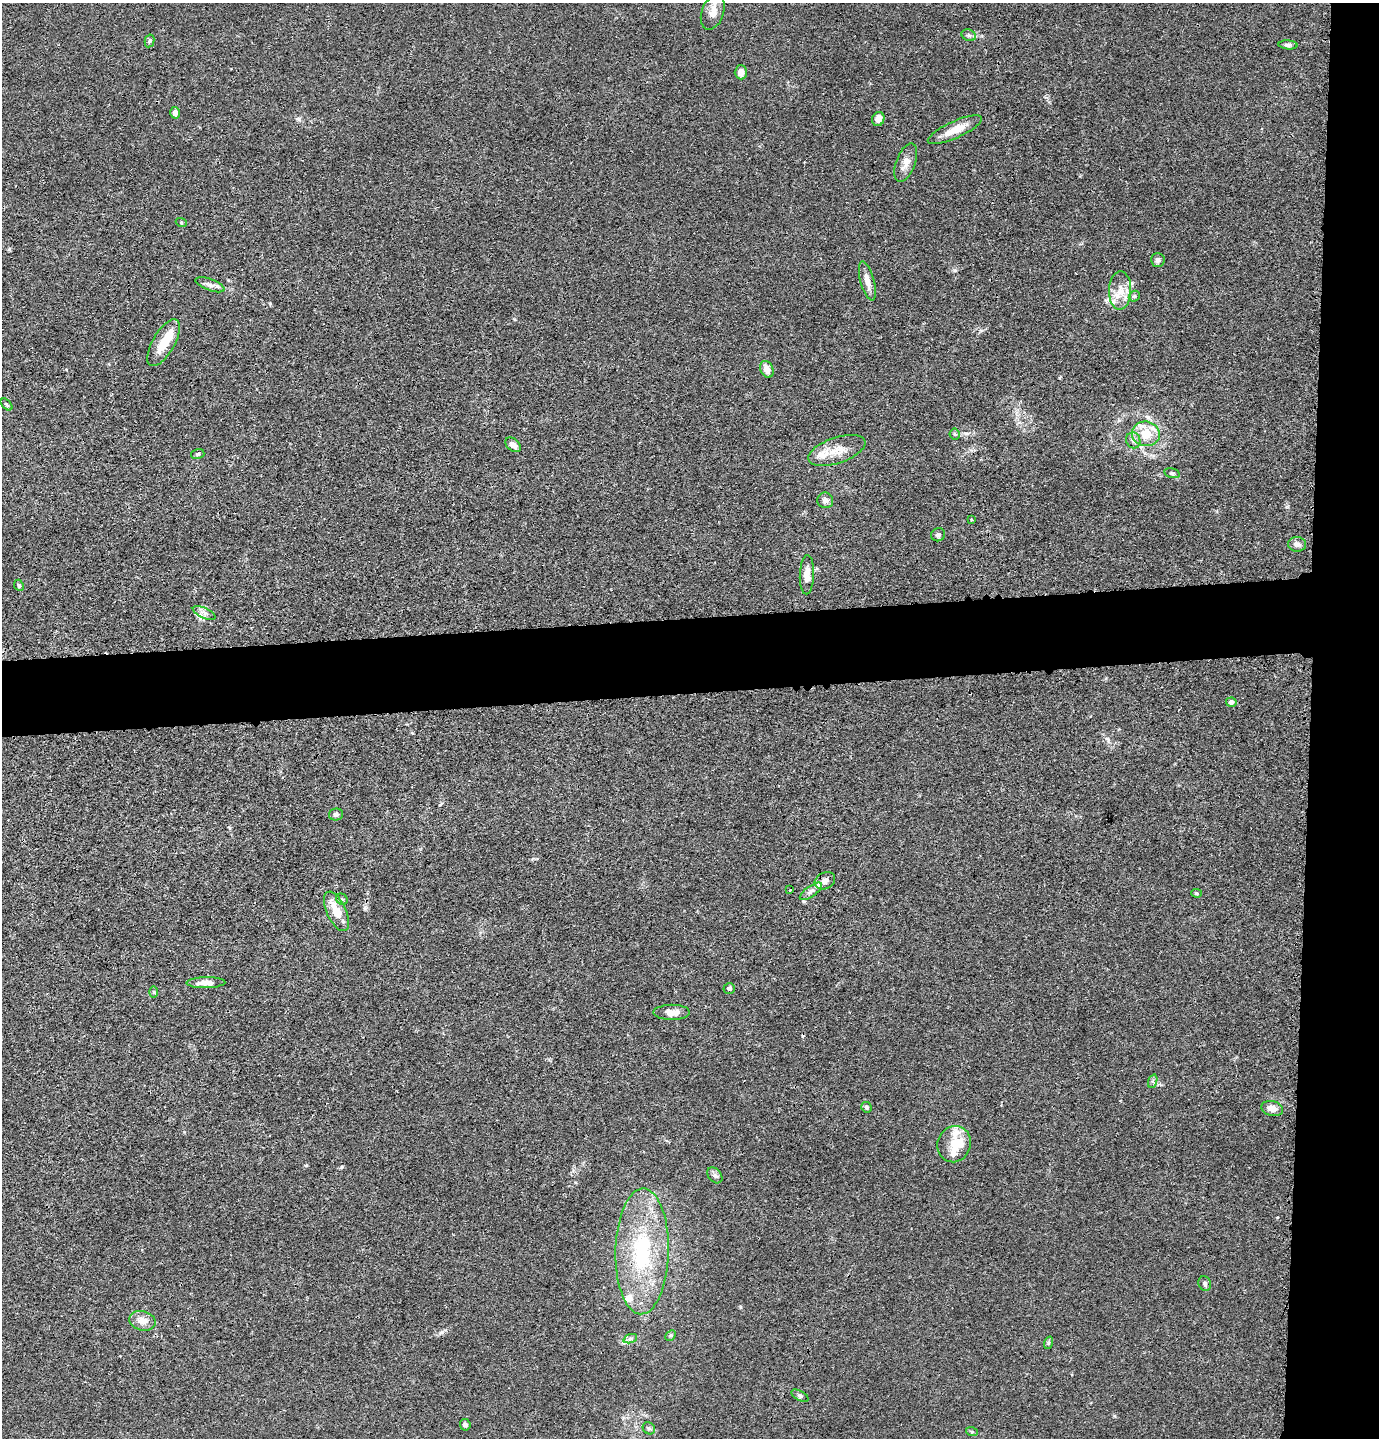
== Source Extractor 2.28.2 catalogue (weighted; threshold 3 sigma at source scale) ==
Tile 6 of 3 x 3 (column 3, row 2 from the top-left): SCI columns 2853-4229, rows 1459-2894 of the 4327 x 4353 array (HDU 1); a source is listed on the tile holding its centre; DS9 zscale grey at full resolution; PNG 1381 x 1440 px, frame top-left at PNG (2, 3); each listed source drawn as its Kron ellipse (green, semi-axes under 4 px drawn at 4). Shown black and unused: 10% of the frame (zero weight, under 3 of 4 exposures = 3% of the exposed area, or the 3 px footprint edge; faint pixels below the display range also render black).
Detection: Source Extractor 2.28.2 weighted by HDU 2 'WHT'; one run over the whole footprint, this tile lists its part. Background 0.0142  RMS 0.0028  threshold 0.0124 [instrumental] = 3 sigma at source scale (4.5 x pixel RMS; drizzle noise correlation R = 1.50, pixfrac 1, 0.05/0.05 arcsec/px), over >= 5 px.
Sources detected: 68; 1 inside a brighter object's white glare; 1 cosmic-ray / hot-pixel residue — neither listed nor drawn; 7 inside a brighter listed object's ellipse — not listed separately; the other 59 listed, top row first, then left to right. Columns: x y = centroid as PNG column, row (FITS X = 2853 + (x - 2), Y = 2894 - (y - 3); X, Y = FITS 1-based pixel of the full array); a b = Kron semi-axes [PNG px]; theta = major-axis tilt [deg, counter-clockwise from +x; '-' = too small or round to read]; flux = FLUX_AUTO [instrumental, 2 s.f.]
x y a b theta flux
713 12 18 11 71 2.9
969 35 7 5 -21 0.66
150 41 6 4 78 0.44
1288 45 9 4 -3 0.68
741 72 7 6 - 2
175 113 6 5 - 1.4
878 119 7 6 - 1.9
955 130 29 8 24 4.4
906 163 20 9 69 2.3
181 222 5 3 - 0.29
1158 260 7 7 - 0.73
867 281 20 7 -74 2.1
210 285 15 5 -20 1.3
1120 290 19 11 88 3.7
1134 296 6 5 - 0.49
164 343 26 11 60 5.4
767 369 9 6 -68 2.4
7 405 7 4 -46 0.4
955 434 5 5 - 0.42
1146 434 14 12 -8 5.5
1133 440 8 7 - 0.99
513 445 9 6 -39 1.7
837 450 30 13 19 4.7
198 454 7 5 16 0.48
1172 473 8 4 -13 0.54
825 500 8 8 - 1
971 519 3 2 - 0.31
938 535 7 6 - 0.67
1297 544 9 7 -5 1.2
807 575 20 7 88 2.3
19 585 6 4 -67 0.41
204 613 12 5 -24 1.2
1231 702 5 4 - 1.1
336 814 7 6 - 0.85
825 881 11 8 28 1.7
790 890 3 2 - 0.28
811 891 13 5 36 1.3
1196 893 5 4 - 0.37
342 899 6 5 - 0.49
336 911 21 9 -65 4.9
206 983 19 5 1 2.1
729 988 6 5 - 0.7
154 992 6 4 -89 0.33
672 1012 18 7 0 2.6
1153 1081 7 4 71 0.55
867 1107 5 5 - 0.62
1272 1109 11 7 -15 2.2
954 1144 18 16 66 5
715 1175 9 6 -48 0.8
642 1251 63 26 89 27
1205 1284 7 6 - 0.71
142 1321 13 9 -15 2.5
671 1335 6 4 45 0.45
630 1339 7 4 19 0.62
1048 1343 6 4 71 0.4
800 1396 9 5 -28 0.67
465 1425 6 5 - 0.72
649 1428 7 5 -42 0.56
972 1432 6 4 -18 0.35
Overlapping masked pixels (flux is a lower limit): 1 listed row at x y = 336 911
Unlisted compact peaks at least as high as the median listed source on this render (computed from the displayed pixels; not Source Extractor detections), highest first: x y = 954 270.